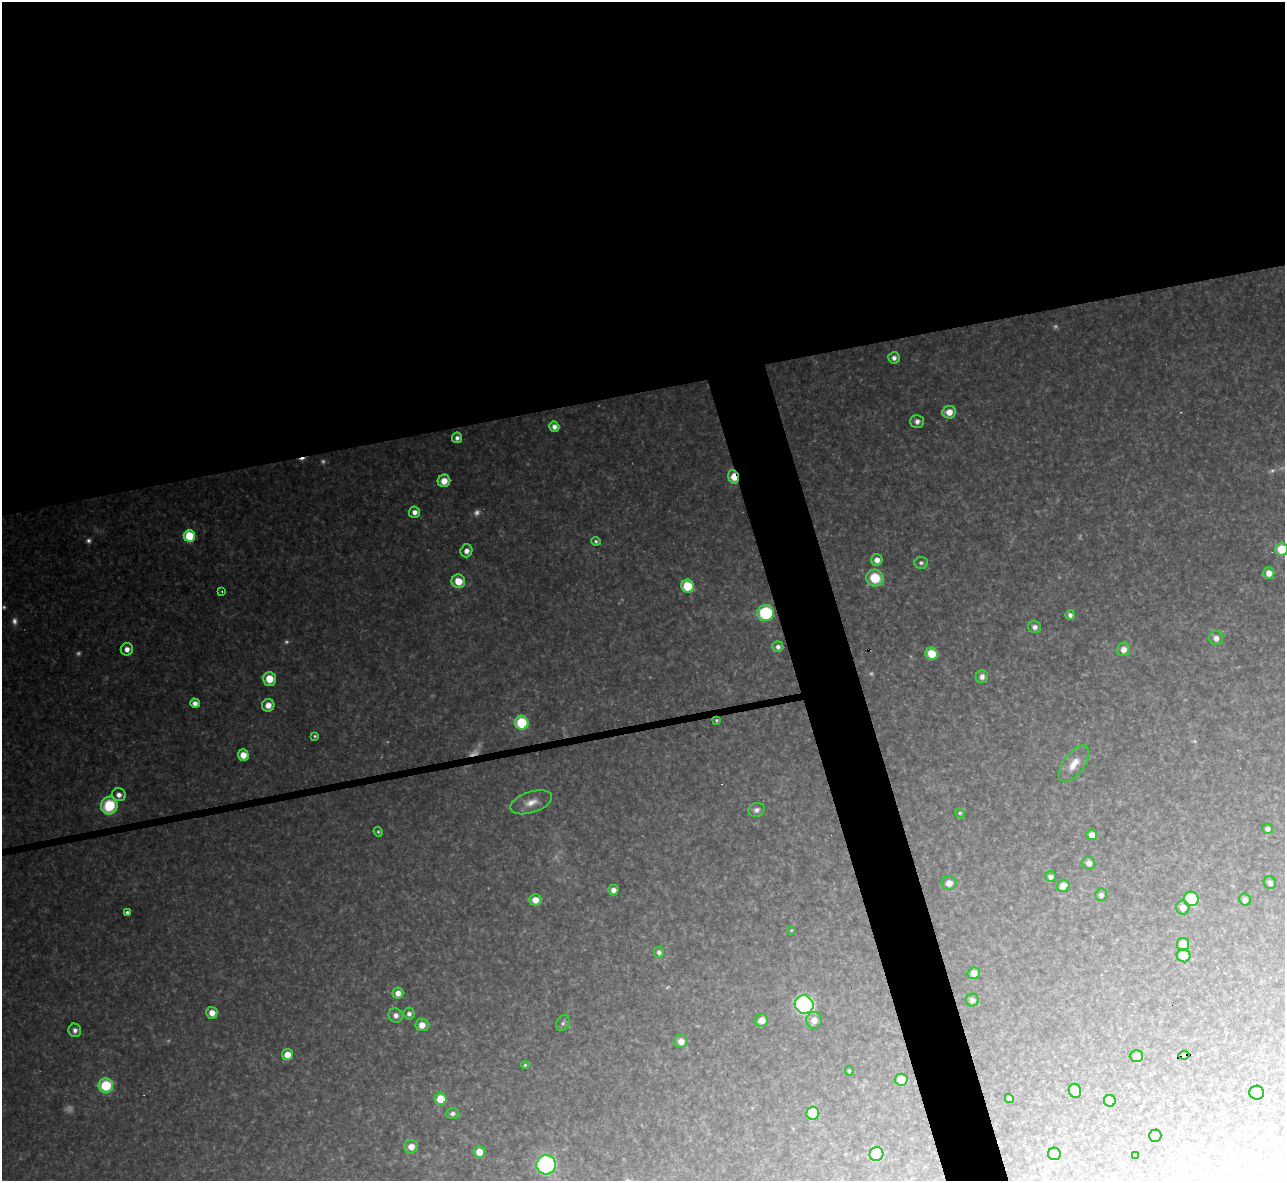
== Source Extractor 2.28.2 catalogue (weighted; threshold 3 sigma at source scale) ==
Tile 2 of 4 x 4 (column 2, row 1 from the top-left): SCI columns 1284-2566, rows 3677-4855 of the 5133 x 5115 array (HDU 1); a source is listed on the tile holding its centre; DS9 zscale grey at full resolution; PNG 1287 x 1183 px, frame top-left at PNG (2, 2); each listed source drawn as its Kron ellipse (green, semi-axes under 4 px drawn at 4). Shown black and unused: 37% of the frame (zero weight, under 3 of 4 exposures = <1% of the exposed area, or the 3 px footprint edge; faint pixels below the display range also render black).
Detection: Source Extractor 2.28.2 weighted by HDU 2 'WHT'; one run over the whole footprint, this tile lists its part. Background 0.348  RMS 0.02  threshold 0.0884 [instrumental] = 3 sigma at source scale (4.5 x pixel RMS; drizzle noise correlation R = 1.50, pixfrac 1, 0.05/0.05 arcsec/px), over >= 5 px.
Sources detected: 112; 17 too faint to see at this stretch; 1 cosmic-ray / hot-pixel residue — neither listed nor drawn; the other 94 listed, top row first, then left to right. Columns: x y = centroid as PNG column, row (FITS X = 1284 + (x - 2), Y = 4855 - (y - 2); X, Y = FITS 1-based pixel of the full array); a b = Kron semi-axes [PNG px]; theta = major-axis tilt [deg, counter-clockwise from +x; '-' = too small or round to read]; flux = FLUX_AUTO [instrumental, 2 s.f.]
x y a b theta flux
894 358 6 5 - 8.6
949 412 7 6 - 27
917 421 7 6 - 11
554 427 5 5 - 11
457 438 5 5 - 7.8
734 477 7 5 -73 40
444 481 6 6 - 25
414 512 5 5 - 12
189 536 6 5 - 140
596 541 5 4 - 4.1
1282 549 6 6 - 62
466 551 6 6 - 12
877 560 6 5 - 15
921 563 6 6 - 5.6
1269 573 6 5 - 19
875 578 9 8 - 67
458 581 7 6 - 40
687 586 6 6 - 81
222 592 3 2 - 1.7
766 613 8 8 - 160
1070 615 5 4 - 8.2
1035 627 6 6 - 9.5
1216 638 7 7 - 14
778 647 5 5 - 8.1
127 649 6 6 - 14
1123 649 7 6 - 16
932 654 6 6 - 57
982 677 6 6 - 11
269 679 7 6 - 40
195 703 5 4 - 13
268 705 6 6 - 20
716 720 4 3 - 2.9
522 723 7 6 - 120
315 736 3 3 - 3
243 755 5 5 - 27
1074 764 21 10 54 27
119 795 7 6 - 13
531 802 22 10 18 28
109 806 9 8 - 120
756 810 8 7 - 8.7
960 813 5 4 - 3.5
1268 829 5 5 - 8
378 832 5 4 - 3
1092 835 5 5 - 17
1089 863 6 6 - 14
1050 877 5 5 - 9.1
1270 882 6 6 - 9
949 883 7 7 - 19
1063 886 6 5 - 24
613 890 5 5 - 12
1101 895 6 6 - 9
1191 899 7 7 - 110
535 900 6 5 - 25
1245 900 6 5 - 7.6
1183 908 7 6 - 19
127 912 4 3 - 6.1
791 930 4 3 - 1.8
1183 944 6 6 - 36
659 952 6 5 - 7.2
1184 956 7 6 - 44
974 973 6 6 - 17
398 993 5 5 - 17
972 1000 6 6 - 9.9
804 1004 9 9 - 500
212 1013 6 5 - 21
409 1014 6 5 - 7
396 1015 7 7 - 11
762 1020 6 6 - 22
814 1020 8 8 - 18
563 1023 8 6 64 5
422 1025 6 6 - 22
75 1030 7 6 - 9
681 1041 6 6 - 21
287 1055 5 5 - 28
1184 1055 5 4 - 61
1136 1056 6 6 - 8.1
525 1065 4 4 - 2.7
849 1071 5 4 - 3.5
901 1080 6 6 - 35
106 1086 7 7 - 110
1075 1091 7 6 - 25
1257 1093 7 7 - 24
1009 1098 4 4 - 8.3
441 1099 6 6 - 55
1110 1101 6 5 - 69
453 1113 6 5 - 6.9
813 1113 6 6 - 100
1155 1136 6 6 - 46
411 1147 7 6 - 19
479 1152 6 5 - 28
876 1154 7 7 - 81
1054 1154 6 6 - 47
1136 1156 3 3 - 2.5
546 1165 9 9 - 460
Overlapping masked pixels (flux is a lower limit): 2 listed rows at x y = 734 477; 1184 1055
Isophote crosses this tile's border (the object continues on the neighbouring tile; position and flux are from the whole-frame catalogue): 1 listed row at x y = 1282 549